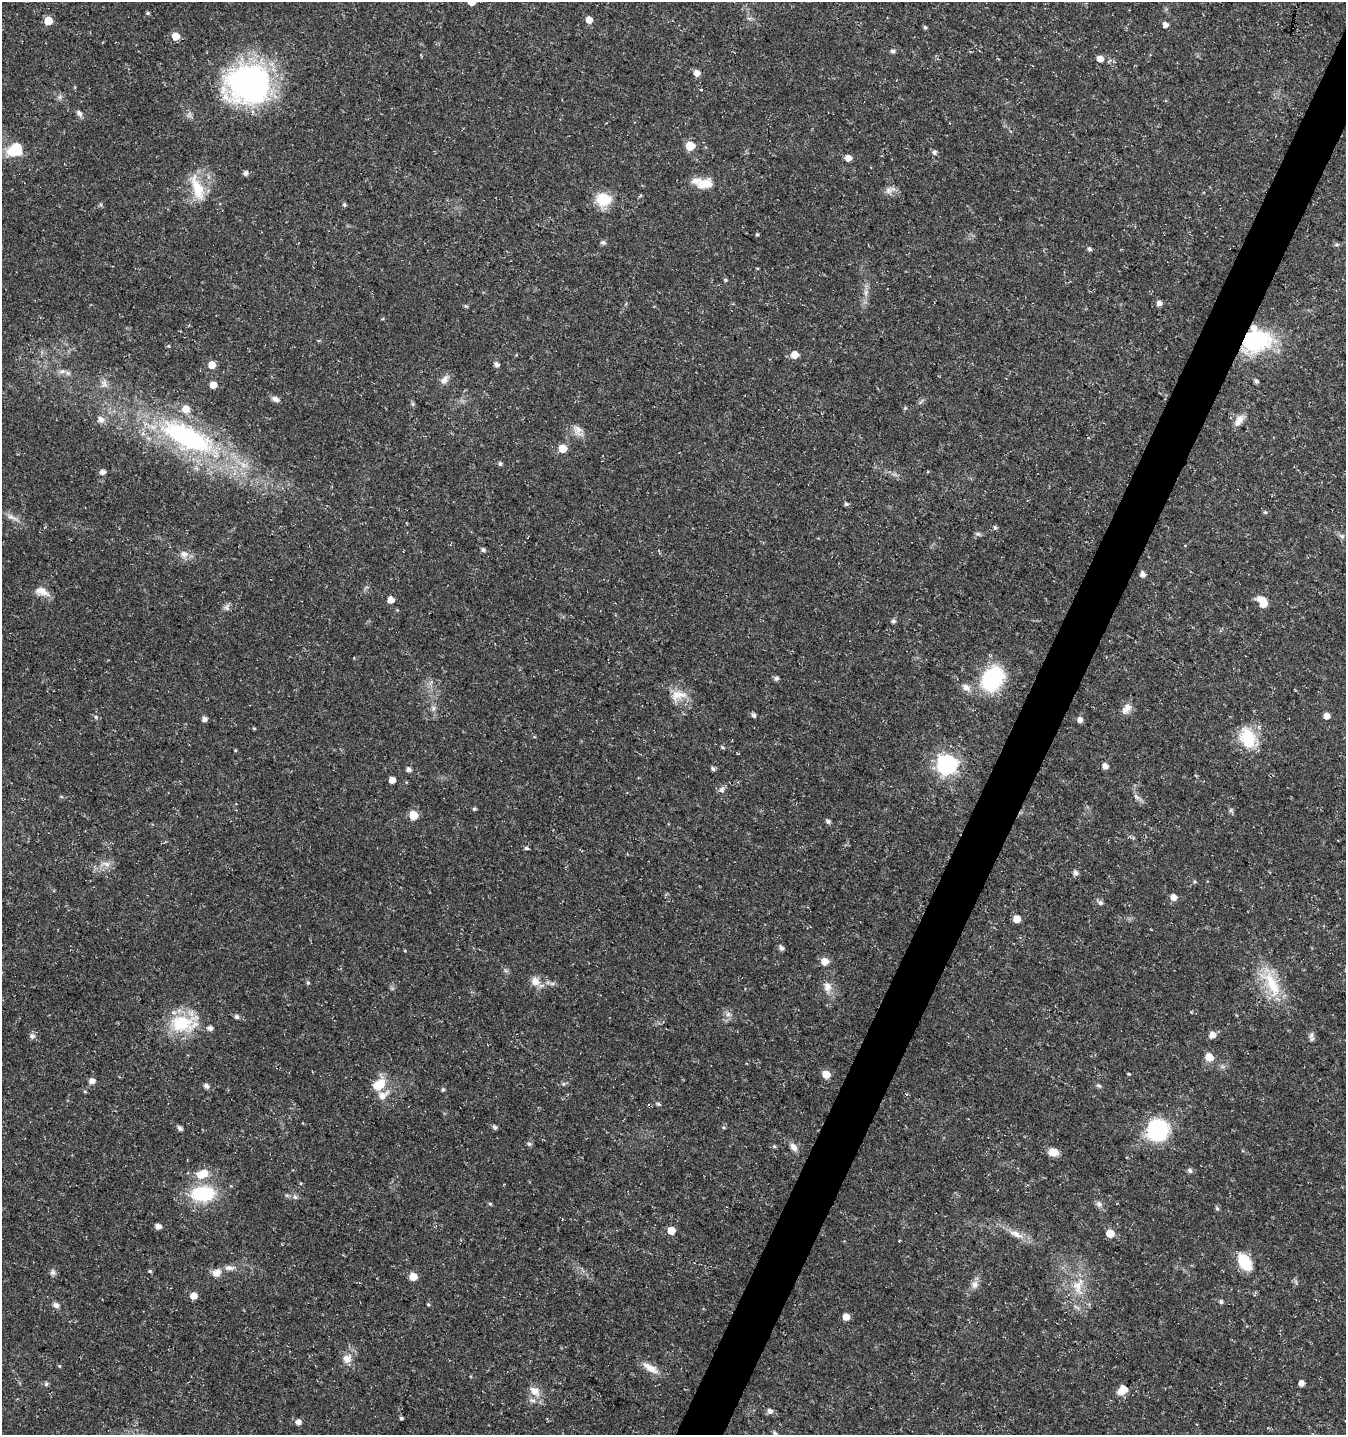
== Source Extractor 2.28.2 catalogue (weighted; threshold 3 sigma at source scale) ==
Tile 10 of 4 x 4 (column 2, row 3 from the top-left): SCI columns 1544-2887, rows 1443-2875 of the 5842 x 5743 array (HDU 1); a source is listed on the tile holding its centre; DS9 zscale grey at full resolution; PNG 1348 x 1437 px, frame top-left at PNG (2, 2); no overlay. Shown black and unused: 3% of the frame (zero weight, under 3 of 5 exposures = <1% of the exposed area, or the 3 px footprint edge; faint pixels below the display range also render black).
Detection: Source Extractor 2.28.2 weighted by HDU 2 'WHT'; one run over the whole footprint, this tile lists its part. Background 0.0225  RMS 0.0021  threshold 0.0094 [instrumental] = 3 sigma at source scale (4.5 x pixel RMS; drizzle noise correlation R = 1.50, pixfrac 1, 0.0396/0.0396 arcsec/px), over >= 5 px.
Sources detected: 170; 1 inside a brighter object's white glare — not listed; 5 inside a brighter listed object's ellipse — not listed separately; the other 164 listed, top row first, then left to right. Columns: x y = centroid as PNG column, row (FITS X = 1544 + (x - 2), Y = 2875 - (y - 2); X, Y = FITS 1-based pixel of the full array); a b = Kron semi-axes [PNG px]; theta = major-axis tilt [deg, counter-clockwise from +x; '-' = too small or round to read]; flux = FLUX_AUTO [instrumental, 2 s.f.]
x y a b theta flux
472 2 5 5 - 3.1
148 13 4 3 - 0.31
589 20 5 5 - 2.4
48 21 5 5 - 4.7
1165 25 5 5 - 1.1
925 27 5 4 - 0.36
176 36 5 5 - 3.4
893 51 6 5 - 0.52
1100 59 5 5 - 1.6
697 73 5 5 - 1.7
248 83 45 40 0 54
79 113 8 6 -41 0.74
690 146 6 5 - 6.2
15 149 19 15 23 6.2
934 152 7 6 - 0.52
848 158 5 5 - 1.8
245 173 5 5 - 0.75
705 184 23 13 4 3.3
197 188 37 13 -70 5.6
888 190 13 11 66 1.3
603 199 19 16 -10 5.2
344 205 4 4 - 0.36
757 234 5 4 - 0.29
603 242 7 6 - 0.46
1337 244 7 5 -6 0.39
1089 249 6 5 - 0.47
725 280 5 4 - 0.3
866 292 9 6 84 0.84
1159 303 5 5 - 0.98
466 306 6 5 - 0.28
1255 340 35 27 14 19
795 354 6 6 - 2.2
496 364 6 5 - 0.77
212 365 5 5 - 2.6
62 371 9 6 1 0.85
444 380 13 8 58 1.3
1256 381 6 5 - 0.5
104 384 11 7 -60 0.99
213 385 5 5 - 2.4
275 399 9 6 -23 0.94
921 402 10 2 54 0.31
413 404 6 5 - 0.32
186 409 7 7 - 2.5
101 420 8 7 - 1.2
1239 420 17 9 54 1.8
578 429 14 11 -22 1.7
186 437 65 25 -25 42
562 449 5 5 - 4.4
500 464 5 5 - 0.46
103 472 5 4 - 1.1
846 504 6 4 -1 0.39
1265 512 5 5 - 0.33
12 517 18 6 -27 1.3
995 527 5 5 - 0.43
978 534 7 4 -17 0.39
1342 536 7 5 46 0.41
483 550 5 4 - 0.66
184 554 11 9 -10 1.4
1143 574 6 5 - 1
42 592 19 10 -22 2
391 600 6 5 - 1.7
1263 602 13 8 -53 3.2
227 607 11 6 -87 0.67
893 621 5 5 - 0.53
776 678 5 5 - 0.66
992 679 22 17 57 20
966 687 14 9 -33 1.4
678 695 25 14 9 3.2
433 708 7 4 89 0.53
1127 709 16 9 44 1.7
754 715 6 4 -63 0.59
1327 716 5 5 - 1.6
96 717 6 4 -89 0.28
204 719 5 5 - 0.83
1080 720 6 5 - 1
254 728 4 4 - 0.21
1248 738 28 19 -69 7.3
722 747 6 4 -19 0.33
235 750 4 4 - 0.18
946 765 8 8 - 89
1105 766 5 5 - 1.4
409 769 5 4 - 0.86
713 769 5 4 - 0.54
392 780 5 5 - 1.7
722 790 10 7 77 0.82
1137 797 10 5 -30 0.71
474 809 5 4 - 0.36
1231 810 5 5 - 0.37
413 815 5 5 - 5.6
828 821 5 5 - 0.62
526 848 5 4 - 0.44
106 864 14 7 -14 1.4
1076 873 5 5 - 0.85
1195 882 6 4 -70 0.27
1174 897 6 5 - 1.8
1100 903 7 6 - 0.54
1017 919 6 6 - 2.5
781 948 7 6 - 0.52
405 951 4 3 - 0.18
825 961 6 6 - 2.2
535 981 11 11 - 1.9
308 983 6 4 -88 0.34
552 983 8 4 8 0.49
1271 984 47 17 -60 9
827 987 16 10 -83 1.9
728 1014 7 6 - 0.72
236 1017 6 5 - 0.53
183 1023 37 21 3 10
1213 1035 6 6 - 1.8
1311 1035 10 6 61 0.67
32 1036 7 7 - 0.83
1209 1057 6 6 - 3.3
826 1074 6 5 - 3.2
1129 1074 4 3 - 0.22
92 1081 5 5 - 1.4
563 1084 6 4 45 0.36
379 1085 17 12 36 4
206 1086 5 5 - 0.81
1099 1086 7 5 -19 0.41
443 1090 5 4 - 0.34
85 1091 5 4 - 0.24
658 1104 6 4 -18 0.4
495 1127 6 5 - 0.47
180 1128 5 4 - 0.74
1158 1130 21 20 - 17
529 1144 6 5 - 0.51
774 1146 5 5 - 0.33
793 1147 11 7 -51 1.3
1053 1152 11 9 -13 1.9
1190 1171 6 5 - 0.62
204 1173 13 11 7 3
203 1194 27 17 4 12
295 1197 7 5 -43 0.47
490 1204 5 4 - 0.26
1099 1204 9 7 -56 0.79
1217 1209 6 4 -72 0.41
158 1226 5 4 - 1.4
671 1230 5 5 - 3.4
1110 1233 5 5 - 4.4
1016 1234 22 8 -22 2.4
1245 1262 19 11 -60 6.7
230 1268 15 7 0 1.3
150 1271 5 4 - 0.28
52 1273 8 7 - 0.62
216 1273 12 10 34 1.6
413 1277 5 5 - 3.6
975 1285 11 9 52 1.2
1077 1286 25 14 -71 5.2
193 1296 6 5 - 1.9
1221 1302 5 5 - 0.49
428 1304 4 3 - 0.27
56 1305 8 7 - 0.81
846 1317 5 5 - 2.1
347 1359 14 13 - 1.9
59 1366 4 4 - 0.21
650 1368 25 9 -31 2.4
1301 1383 5 4 - 1.4
46 1384 5 5 - 0.43
1124 1389 6 6 - 3.5
535 1391 17 10 -40 2.4
770 1411 6 5 - 0.95
401 1418 4 4 - 0.35
298 1422 5 5 - 1.2
775 1433 6 5 - 0.5
Overlapping masked pixels (flux is a lower limit): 1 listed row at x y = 1255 340
Isophote crosses this tile's border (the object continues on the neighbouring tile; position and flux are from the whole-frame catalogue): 2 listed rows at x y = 472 2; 775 1433